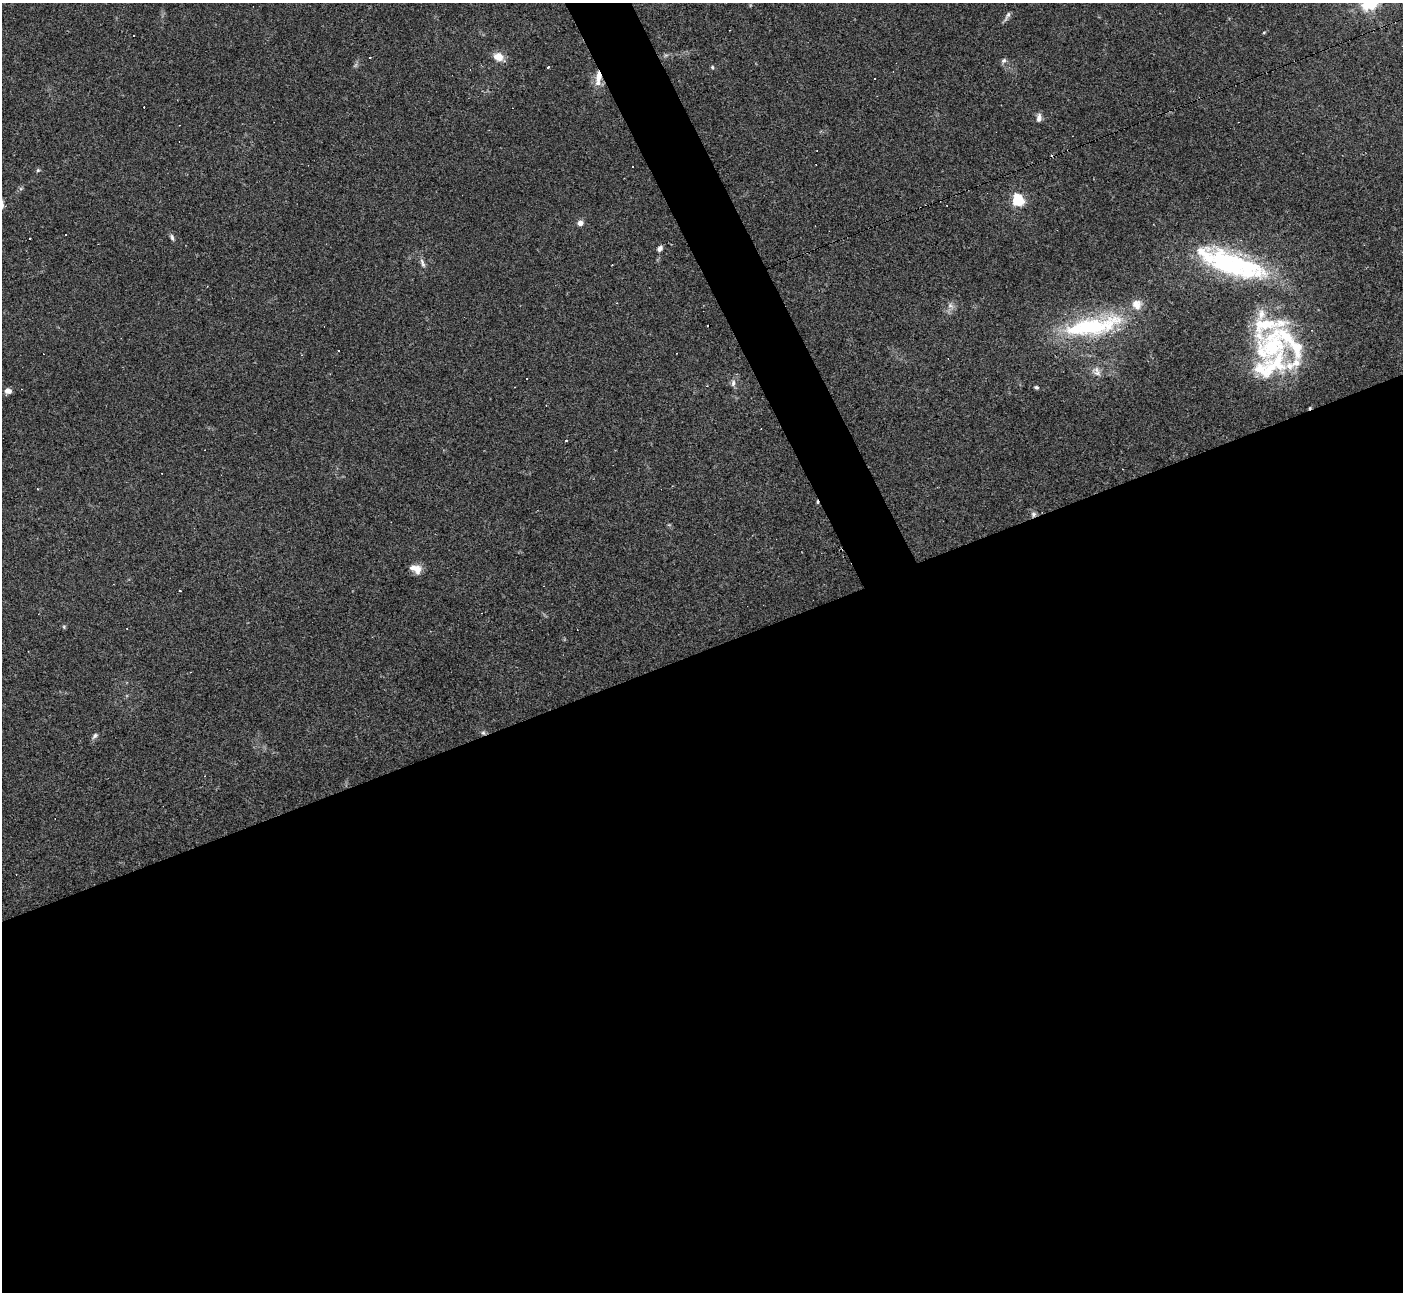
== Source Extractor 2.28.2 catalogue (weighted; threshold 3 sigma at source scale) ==
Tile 15 of 4 x 4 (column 3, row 4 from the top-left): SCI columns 2809-4209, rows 284-1573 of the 5609 x 5597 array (HDU 1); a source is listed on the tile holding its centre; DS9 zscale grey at full resolution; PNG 1405 x 1294 px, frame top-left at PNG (2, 3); no overlay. Shown black and unused: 52% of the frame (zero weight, under 2 of 3 exposures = <1% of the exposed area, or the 3 px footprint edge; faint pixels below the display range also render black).
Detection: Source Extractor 2.28.2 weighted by HDU 2 'WHT'; one run over the whole footprint, this tile lists its part. Background 0.0523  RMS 0.0053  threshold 0.0239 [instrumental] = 3 sigma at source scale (4.5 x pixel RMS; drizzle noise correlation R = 1.50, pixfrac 1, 0.05/0.05 arcsec/px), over >= 5 px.
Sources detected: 53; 2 inside a brighter object's white glare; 10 cosmic-ray / hot-pixel residue — not listed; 9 inside a brighter listed object's ellipse — not listed separately; the other 32 listed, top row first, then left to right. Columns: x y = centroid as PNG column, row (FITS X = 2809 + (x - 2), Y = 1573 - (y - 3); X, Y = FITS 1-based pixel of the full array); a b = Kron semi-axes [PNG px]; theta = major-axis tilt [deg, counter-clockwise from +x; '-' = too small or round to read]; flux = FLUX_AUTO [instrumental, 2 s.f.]
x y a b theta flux
1008 15 12 5 57 1.7
1264 32 5 3 - 0.48
134 36 3 2 - 0.54
666 55 7 4 18 0.93
370 57 3 3 - 1.5
499 57 10 8 -27 6.8
1004 60 8 6 43 1.3
549 67 3 3 - 1.4
712 67 6 5 - 0.8
598 78 20 7 85 6.6
1039 118 11 6 85 2.3
38 170 5 5 - 0.75
1018 200 6 5 - 77
580 223 6 5 - 3.2
172 237 9 5 -77 1.3
660 249 7 5 49 2
422 263 14 5 -69 2
1225 264 80 26 -27 72
950 306 10 6 -37 1.9
1091 326 72 20 10 60
1271 347 56 36 34 58
1097 373 14 7 -22 3.1
526 378 2 2 - 0.44
733 383 10 6 82 1.8
1036 387 6 4 -23 0.81
8 391 7 6 - 2.9
566 441 3 2 - 0.85
416 569 14 9 -23 5.1
64 627 6 3 -72 0.61
483 733 6 5 - 1.1
95 736 9 5 46 1.4
204 776 3 2 - 0.28
Overlapping masked pixels (flux is a lower limit): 2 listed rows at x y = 598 78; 483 733